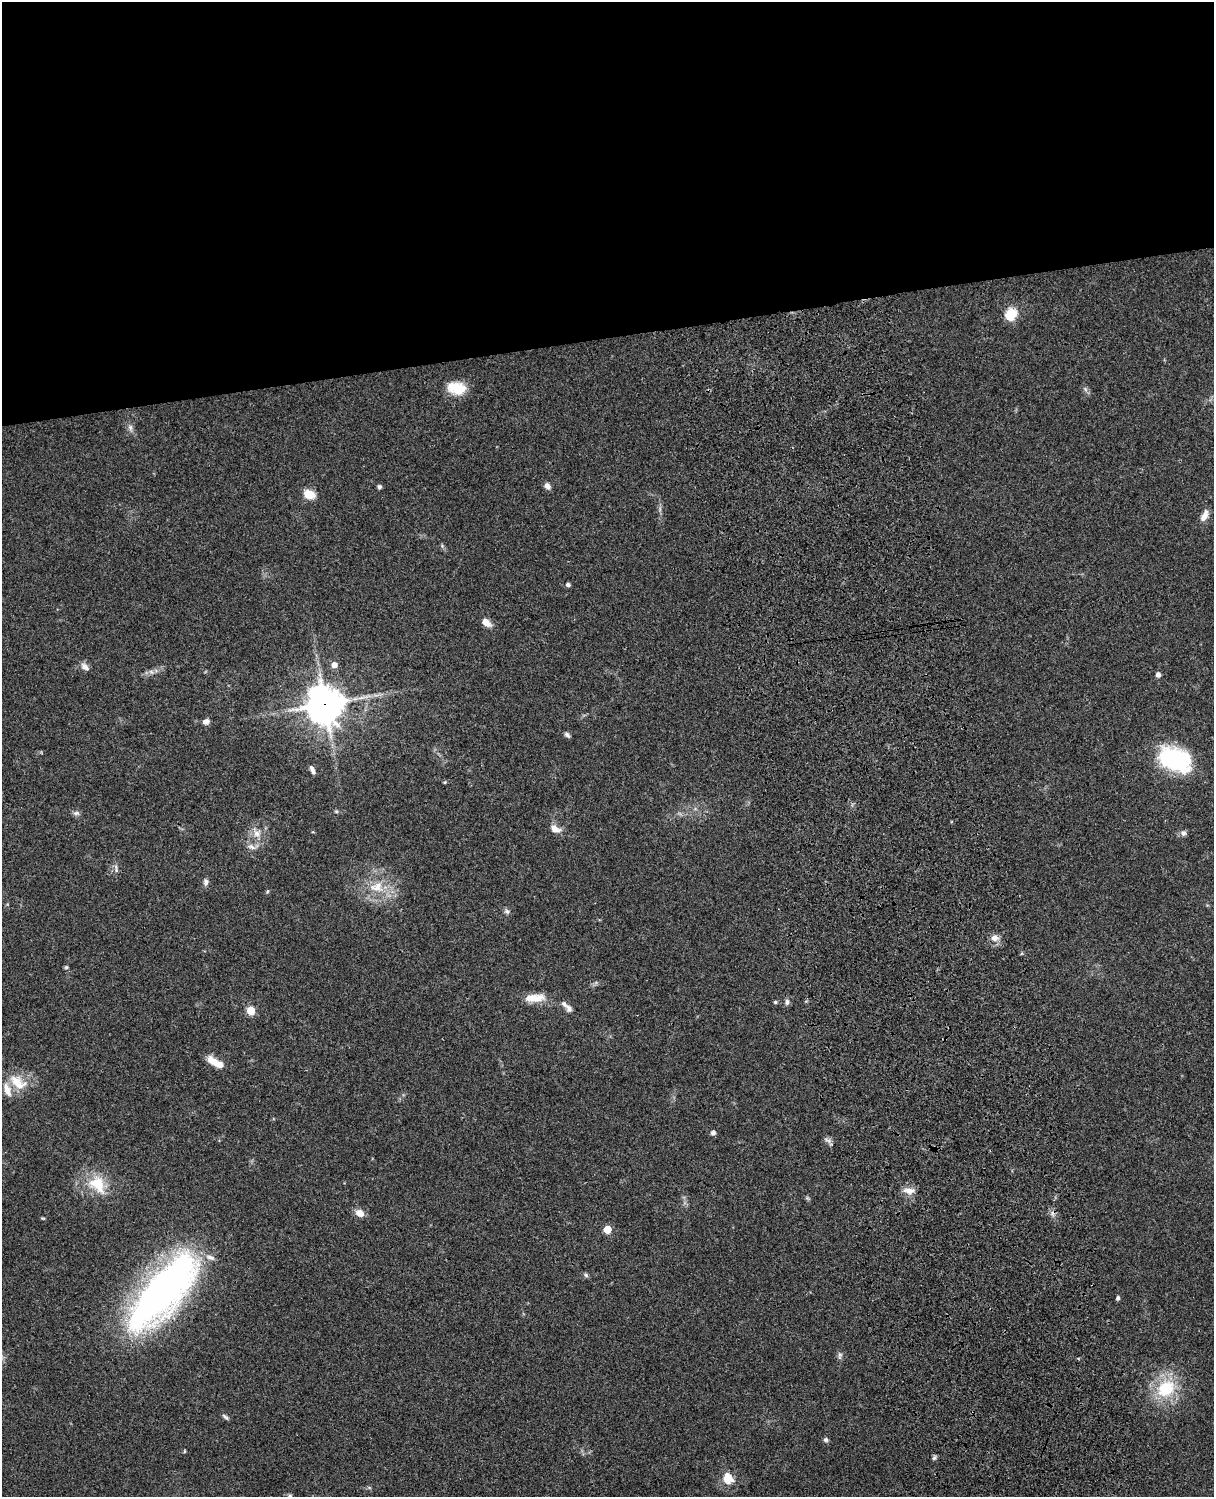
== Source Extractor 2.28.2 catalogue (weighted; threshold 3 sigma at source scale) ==
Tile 2 of 4 x 3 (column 2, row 1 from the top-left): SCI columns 1333-2544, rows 3269-4763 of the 5088 x 4927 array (HDU 1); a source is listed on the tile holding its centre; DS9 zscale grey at full resolution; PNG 1216 x 1499 px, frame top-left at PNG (2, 2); no overlay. Shown black and unused: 23% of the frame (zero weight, under 3 of 4 exposures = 6% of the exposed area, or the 3 px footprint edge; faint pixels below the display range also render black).
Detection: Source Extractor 2.28.2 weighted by HDU 2 'WHT'; one run over the whole footprint, this tile lists its part. Background 0.0986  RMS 0.0064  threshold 0.0286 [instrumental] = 3 sigma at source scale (4.5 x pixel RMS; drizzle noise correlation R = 1.50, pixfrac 1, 0.05/0.05 arcsec/px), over >= 5 px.
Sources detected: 62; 1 too faint to see at this stretch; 1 cosmic-ray / hot-pixel residue — not listed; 5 inside a brighter listed object's ellipse — not listed separately; the other 55 listed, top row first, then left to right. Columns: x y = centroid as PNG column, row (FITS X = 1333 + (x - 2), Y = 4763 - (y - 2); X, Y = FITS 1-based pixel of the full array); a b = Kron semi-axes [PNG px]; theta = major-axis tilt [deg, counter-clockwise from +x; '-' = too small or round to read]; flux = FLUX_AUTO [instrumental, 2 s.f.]
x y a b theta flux
1011 313 6 6 - 42
457 388 23 15 -9 14
1085 389 7 4 -71 1.3
130 427 8 6 -75 2.1
547 486 7 6 - 3
379 487 5 5 - 1.7
309 494 10 7 -23 12
1204 516 15 7 63 4.7
568 585 5 4 - 1.8
486 622 9 6 -34 6.2
334 665 6 6 - 4.1
85 667 13 7 -39 3
1158 675 5 5 - 2.9
325 704 13 12 - 1300
206 721 8 6 14 2.8
567 735 8 5 -43 1.6
1175 759 33 20 -22 69
312 770 10 5 -66 2.1
445 782 5 3 - 0.55
76 813 9 6 -7 1.8
555 829 14 9 -24 4.6
257 833 12 11 - 5.6
1183 833 7 7 - 2
251 847 11 6 -22 2.8
116 869 15 3 -79 1.7
206 882 10 6 -88 2.1
377 887 22 15 1 15
507 911 7 6 - 1.6
995 938 10 8 2 4.1
66 967 5 4 - 0.91
534 998 28 10 4 10
775 1002 4 4 - 0.87
787 1002 8 5 90 1.8
569 1008 10 7 -64 2.3
251 1010 5 5 - 19
213 1061 15 8 -38 7.8
18 1082 26 14 -34 14
713 1133 5 5 - 2.4
827 1140 12 4 -25 1.7
97 1184 27 20 -54 21
909 1191 15 7 -8 4.9
807 1198 7 4 -34 0.92
360 1213 10 8 -28 5.2
43 1218 6 3 0 0.63
607 1229 5 5 - 14
586 1275 6 5 - 1.2
163 1291 75 27 49 370
1118 1298 4 4 - 1.7
840 1355 11 6 90 1.8
1166 1389 24 19 42 30
225 1417 10 4 -38 1.4
826 1440 6 5 - 1.4
934 1458 6 5 - 1.3
728 1477 19 8 -37 5.9
290 1496 6 5 - 1.4
Overlapping masked pixels (flux is a lower limit): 1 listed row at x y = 325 704
Isophote crosses this tile's border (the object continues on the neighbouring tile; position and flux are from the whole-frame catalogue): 1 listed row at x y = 290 1496